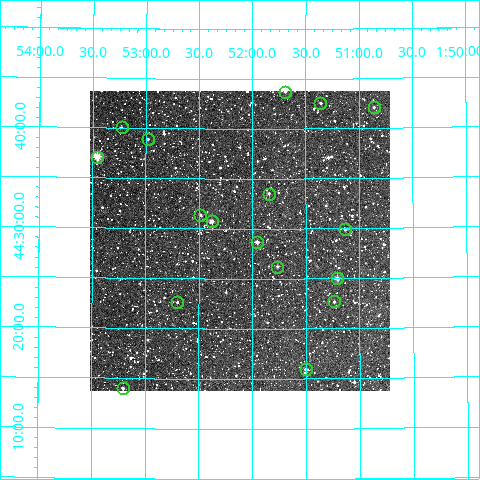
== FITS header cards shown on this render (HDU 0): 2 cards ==
NAXIS1  =                  300
NAXIS2  =                  300

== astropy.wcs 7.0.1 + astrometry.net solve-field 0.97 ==
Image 300 x 300 px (HDU 0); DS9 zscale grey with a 90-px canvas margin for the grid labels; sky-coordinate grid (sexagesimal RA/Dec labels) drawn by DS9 from the SOLVED WCS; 17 Tycho-2 reference stars matched to detected sources circled (green)
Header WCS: RA---TAN/DEC--TAN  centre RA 01:52:07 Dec +44:29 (28.03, +44.48 deg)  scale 6 arcsec/px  FOV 30.0' x 30.0'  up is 0 deg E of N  parity normal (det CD < 0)
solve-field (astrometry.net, Tycho-2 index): VERIFIED the header's WCS against the Tycho-2 star catalogue (17 matches, 0 conflicts) and refined it, rather than solving blind
Solved WCS: RA---TAN-SIP/DEC--TAN-SIP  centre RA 01:52:07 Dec +44:29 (28.03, +44.48 deg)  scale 6.01 arcsec/px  FOV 30.0' x 30.0'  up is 0 deg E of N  parity normal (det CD < 0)
The solver's refit moves the header's centre by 1 arcsec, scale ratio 1.001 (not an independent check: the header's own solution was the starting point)
Tycho-2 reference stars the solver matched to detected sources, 17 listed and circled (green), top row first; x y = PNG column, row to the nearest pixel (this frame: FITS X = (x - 93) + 1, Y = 300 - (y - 91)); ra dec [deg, ICRS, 3 dp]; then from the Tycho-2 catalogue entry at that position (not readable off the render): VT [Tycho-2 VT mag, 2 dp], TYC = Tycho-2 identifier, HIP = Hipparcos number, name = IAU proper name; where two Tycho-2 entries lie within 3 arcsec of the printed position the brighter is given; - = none
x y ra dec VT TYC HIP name
288 92 27.923 +44.729 11.15 2828-158-1 - -
323 103 27.840 +44.709 11.64 2828-185-1 - -
377 107 27.715 +44.702 11.59 2828-2471-1 - -
125 127 28.306 +44.668 12.68 2828-219-1 - -
151 139 28.246 +44.648 11.88 2828-201-1 - -
100 157 28.365 +44.618 9.01 2828-143-1 - -
272 194 27.961 +44.558 11.78 2828-13-1 - -
203 215 28.121 +44.523 12.31 2828-289-1 - -
215 221 28.095 +44.512 10.24 2828-316-1 - -
348 229 27.783 +44.498 11.92 2828-349-1 - -
260 242 27.989 +44.477 10.64 2828-382-1 - -
280 267 27.941 +44.437 11.70 2828-474-1 - -
340 278 27.801 +44.416 9.85 2828-525-1 - -
337 301 27.809 +44.378 11.25 2828-593-1 - -
180 302 28.175 +44.377 12.01 2828-578-1 - -
309 369 27.875 +44.265 11.48 2828-369-1 - -
126 388 28.301 +44.233 11.79 2828-334-1 - -